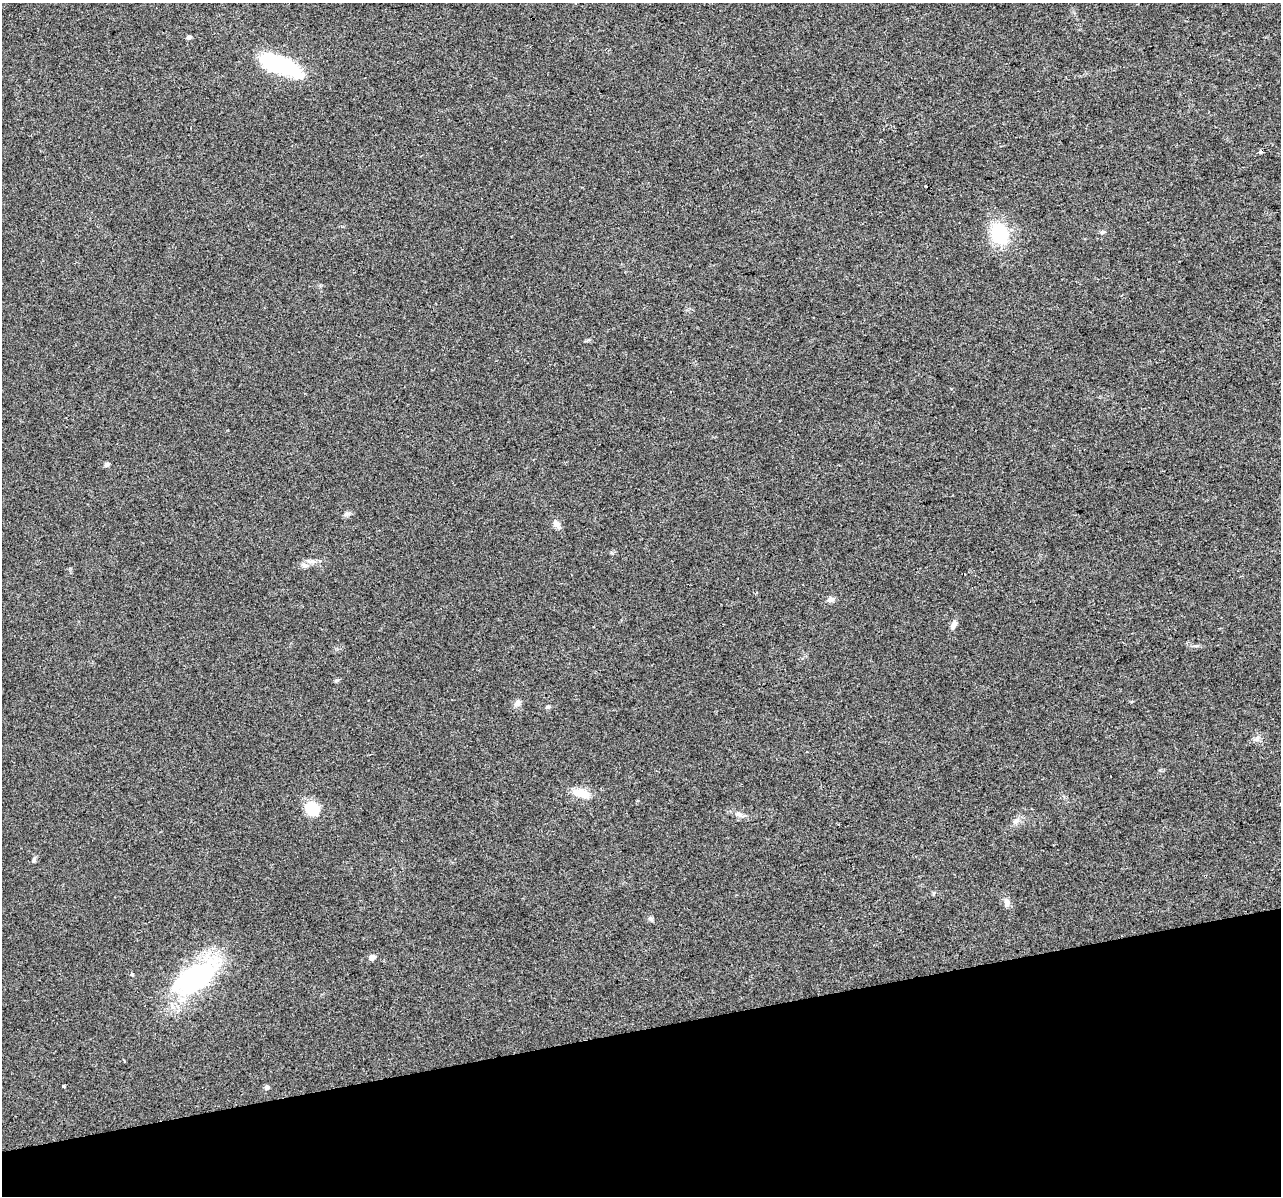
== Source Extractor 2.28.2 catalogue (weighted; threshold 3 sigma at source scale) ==
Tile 14 of 4 x 4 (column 2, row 4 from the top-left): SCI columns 1280-2558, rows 92-1285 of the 5117 x 4912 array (HDU 1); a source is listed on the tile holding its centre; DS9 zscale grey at full resolution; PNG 1283 x 1198 px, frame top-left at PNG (2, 3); no overlay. Shown black and unused: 14% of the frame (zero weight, under 2 of 3 exposures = <1% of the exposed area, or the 3 px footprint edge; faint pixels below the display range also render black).
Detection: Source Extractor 2.28.2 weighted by HDU 2 'WHT'; one run over the whole footprint, this tile lists its part. Background 0.0308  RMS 0.0062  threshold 0.028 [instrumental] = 3 sigma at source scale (4.5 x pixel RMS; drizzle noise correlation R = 1.50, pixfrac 1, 0.0396/0.0396 arcsec/px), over >= 5 px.
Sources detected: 29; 1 inside a brighter object's white glare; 2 cosmic-ray / hot-pixel residue — not listed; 1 inside a brighter listed object's ellipse — not listed separately; the other 25 listed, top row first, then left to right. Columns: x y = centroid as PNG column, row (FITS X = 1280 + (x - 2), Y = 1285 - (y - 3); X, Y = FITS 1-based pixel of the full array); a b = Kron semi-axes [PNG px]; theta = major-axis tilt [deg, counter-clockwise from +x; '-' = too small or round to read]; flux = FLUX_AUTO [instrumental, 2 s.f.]
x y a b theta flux
189 37 5 4 - 1.6
281 64 44 18 -25 50
1102 232 7 4 44 0.95
999 234 23 18 -78 30
107 464 5 5 - 1.8
347 514 9 5 15 1.7
556 524 12 8 -51 3.1
311 561 15 6 -1 3
831 599 9 6 8 2.3
954 624 11 7 65 2.8
517 703 10 7 53 2.6
548 707 6 5 - 0.97
1257 739 8 4 -90 1.6
581 793 19 9 -13 11
312 808 13 11 -43 21
739 814 10 6 -8 2.7
1016 821 11 7 71 2.8
34 860 7 5 66 1.3
1007 902 12 7 -84 3
650 919 7 6 - 1.4
372 957 8 6 11 2.7
132 974 5 4 - 1.1
194 978 61 28 32 97
64 1086 3 3 - 3.1
267 1087 5 5 - 2
Unlisted compact peaks at least as high as the median listed source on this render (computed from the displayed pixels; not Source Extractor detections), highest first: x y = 337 680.